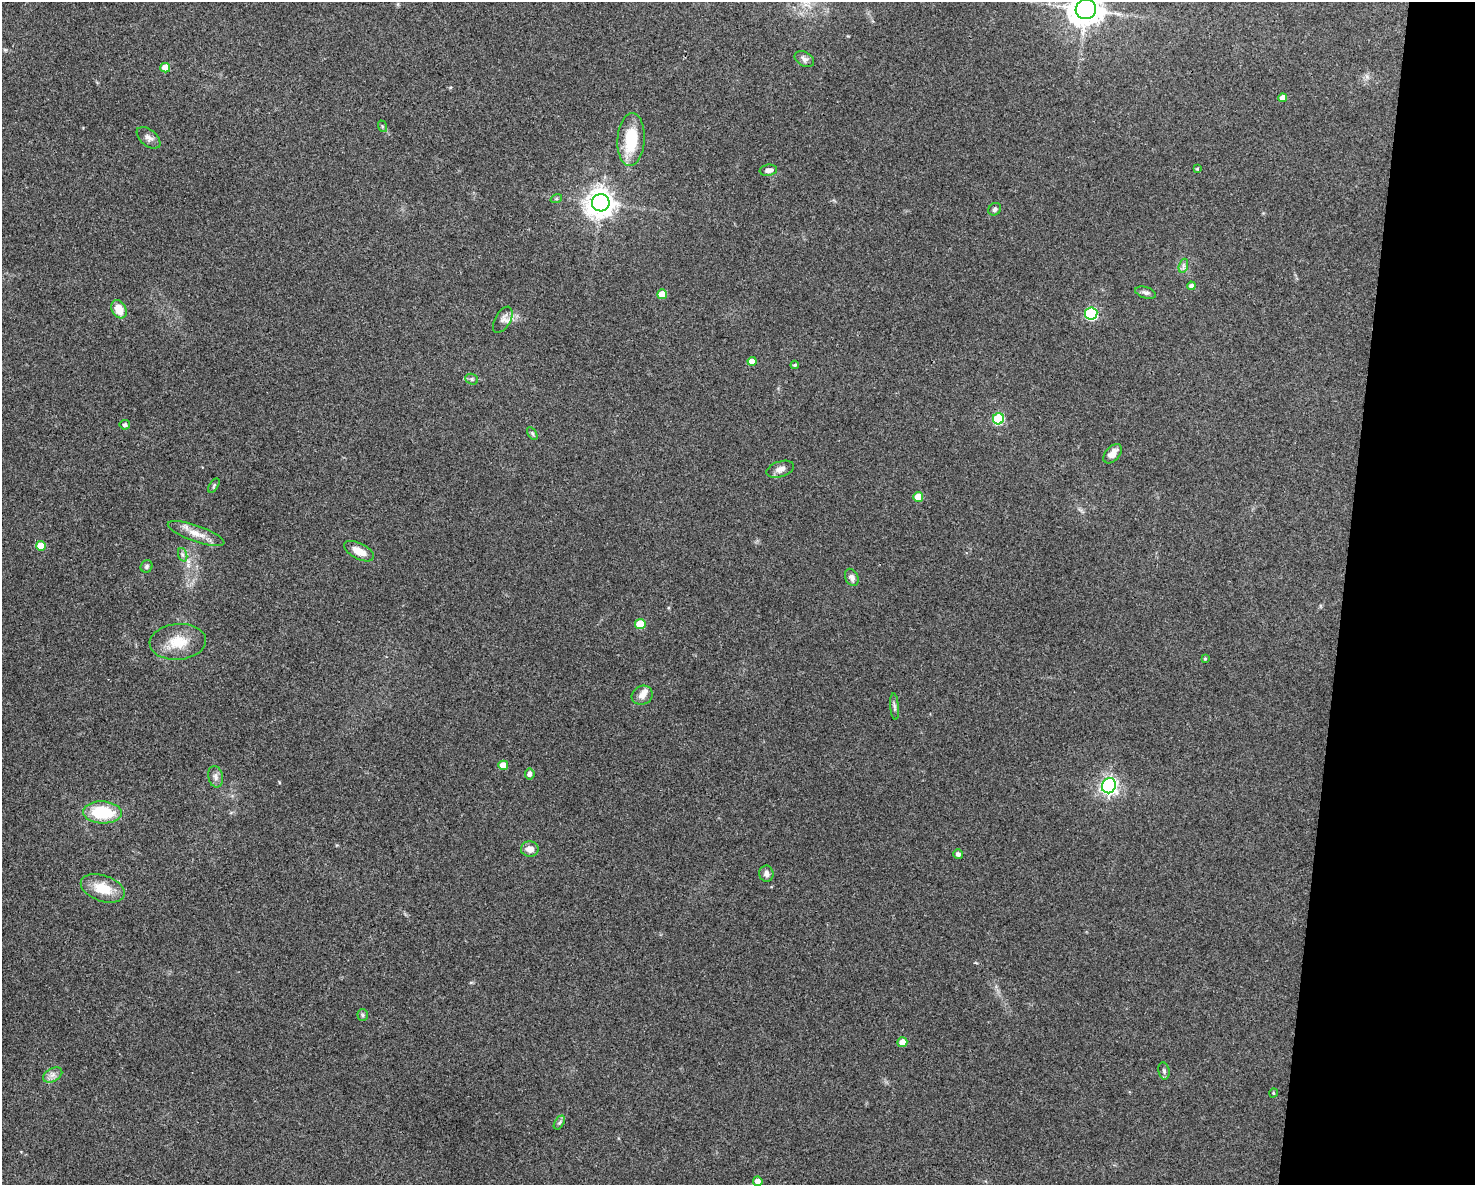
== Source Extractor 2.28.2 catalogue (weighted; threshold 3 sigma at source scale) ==
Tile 6 of 3 x 4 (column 3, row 2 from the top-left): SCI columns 3175-4647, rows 2370-3552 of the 4759 x 4740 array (HDU 1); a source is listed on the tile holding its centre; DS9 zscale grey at full resolution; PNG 1477 x 1187 px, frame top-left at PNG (2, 2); each listed source drawn as its Kron ellipse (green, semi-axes under 4 px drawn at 4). Shown black and unused: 9% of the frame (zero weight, under 3 of 4 exposures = <1% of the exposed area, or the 3 px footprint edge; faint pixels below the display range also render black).
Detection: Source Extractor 2.28.2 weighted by HDU 2 'WHT'; one run over the whole footprint, this tile lists its part. Background 0.0622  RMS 0.0051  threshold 0.023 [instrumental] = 3 sigma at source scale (4.5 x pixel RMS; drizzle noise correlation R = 1.50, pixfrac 1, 0.05/0.05 arcsec/px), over >= 5 px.
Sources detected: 57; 1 inside a brighter listed object's ellipse — not listed separately; the other 56 listed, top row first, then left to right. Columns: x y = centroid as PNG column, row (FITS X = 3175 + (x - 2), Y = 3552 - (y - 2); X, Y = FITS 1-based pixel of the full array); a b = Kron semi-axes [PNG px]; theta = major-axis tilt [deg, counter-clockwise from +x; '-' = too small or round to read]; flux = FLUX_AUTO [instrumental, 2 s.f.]
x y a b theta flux
1086 9 10 10 - 820
804 59 10 7 -30 2
165 68 5 4 - 8.6
1283 98 4 4 - 4
382 126 6 3 -73 0.64
149 138 14 8 -39 2.6
631 140 26 13 87 21
1197 169 4 4 - 0.7
768 170 8 5 7 2.3
556 199 6 4 17 0.64
601 203 9 8 - 560
995 209 7 6 - 1.3
1183 266 7 4 72 1.3
1191 286 4 4 - 1.7
1146 293 11 5 -17 1.5
662 294 5 5 - 9.4
119 309 10 7 -60 7.6
1091 313 6 6 - 58
503 320 14 7 60 2.7
752 361 4 4 - 4.7
795 365 4 3 - 0.68
472 379 6 5 - 0.96
998 419 6 5 - 37
125 425 5 5 - 1.3
532 433 7 4 -60 0.81
1113 454 11 7 47 4
780 469 14 7 17 3
214 485 8 4 59 0.79
918 497 5 5 - 9
196 533 30 8 -19 6.4
41 546 5 5 - 10
359 551 16 8 -28 5.9
183 555 7 4 -71 1.1
147 566 6 5 - 1
852 577 9 6 -65 2.1
640 624 5 5 - 15
178 642 28 18 4 13
1205 659 4 3 - 0.55
642 695 11 9 28 3.2
894 707 13 4 -85 1.3
503 765 5 4 - 8.5
530 774 5 5 - 1.9
216 777 11 7 -80 2.3
1109 786 8 6 61 190
102 812 19 11 -2 26
530 849 9 7 -3 4
958 854 5 5 - 1.8
766 874 8 7 - 2
103 888 23 13 -19 11
363 1015 6 5 - 0.81
902 1042 5 5 - 4.8
1164 1071 8 5 -80 1.3
53 1075 10 6 27 2.3
1273 1093 5 3 - 0.42
559 1123 8 4 58 1
758 1181 5 4 - 3.5
Isophote crosses this tile's border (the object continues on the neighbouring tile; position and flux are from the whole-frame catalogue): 1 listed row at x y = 1086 9